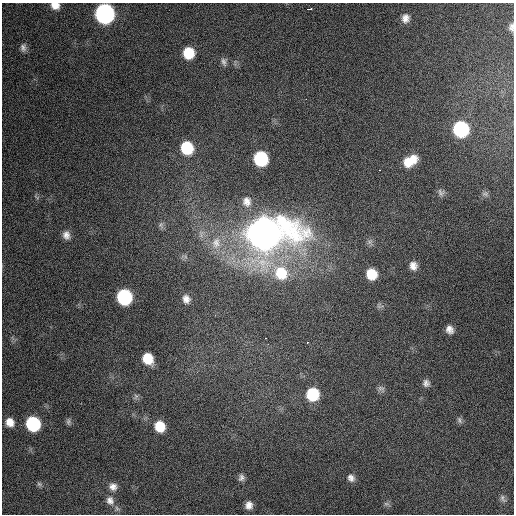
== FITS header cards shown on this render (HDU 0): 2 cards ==
NAXIS1  =                  512 / Axis length
NAXIS2  =                  512 / Axis length

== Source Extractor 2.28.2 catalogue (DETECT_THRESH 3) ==
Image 512 x 512 px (HDU 0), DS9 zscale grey, 1 PNG px = 1 image px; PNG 516 x 516 px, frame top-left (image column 1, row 512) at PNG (2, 3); no overlay
Background 1500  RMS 38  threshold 114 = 3 sigma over >= 5 px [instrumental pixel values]
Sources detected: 48; all 48 listed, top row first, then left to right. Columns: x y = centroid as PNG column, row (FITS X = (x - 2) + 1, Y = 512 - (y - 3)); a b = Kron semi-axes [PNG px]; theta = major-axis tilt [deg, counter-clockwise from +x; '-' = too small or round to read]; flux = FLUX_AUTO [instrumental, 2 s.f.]
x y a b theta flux
55 5 9 7 -15 2.2e+04
309 9 5 2 - 7.8e+03
104 14 11 10 - 1.0e+06
405 18 10 8 81 1.7e+04
511 27 10 6 87 9.9e+03
23 48 11 8 -89 1.2e+04
188 53 10 10 - 7.2e+04
224 62 11 6 -75 9.4e+03
306 99 3 2 - 2.0e+03
461 129 11 10 - 3.1e+05
187 148 11 10 - 1.2e+05
261 159 10 10 - 2.2e+05
410 161 17 10 30 5.3e+04
380 170 2 2 - 1.7e+03
441 193 10 8 -61 9.0e+03
485 194 8 6 -12 6.8e+03
247 201 15 13 -79 2.8e+04
161 225 9 7 -82 7.5e+03
264 233 21 15 4 7.1e+06
66 235 11 9 -69 1.6e+04
370 242 9 6 -75 8.7e+03
216 243 19 14 80 5.2e+04
413 266 10 9 - 1.8e+04
281 273 19 17 -48 9.4e+04
371 274 10 9 - 5.9e+04
124 297 10 10 - 3.0e+05
186 299 10 8 -73 1.6e+04
449 329 8 7 - 1.6e+04
266 338 3 2 - 4.8e+03
308 342 3 3 - 1.1e+04
148 359 10 8 -56 5.8e+04
426 383 9 8 - 1.1e+04
381 389 11 7 -36 8.7e+03
312 394 11 10 - 1.2e+05
136 396 8 5 72 6.2e+03
459 420 9 6 -72 6.9e+03
10 422 9 8 - 2.5e+04
68 422 10 6 -83 6.1e+03
33 424 10 9 - 2.5e+05
160 426 10 9 - 5.7e+04
241 478 9 7 78 9.9e+03
351 478 10 8 -54 1.4e+04
39 484 7 6 - 5.7e+03
113 487 10 9 - 1.5e+04
503 498 11 6 -63 7.9e+03
110 500 12 10 -68 1.8e+04
386 504 9 4 -8 5.4e+03
249 505 9 8 - 1.8e+04
At the frame edge (FLAGS 8, measured only in part): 2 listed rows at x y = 55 5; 511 27